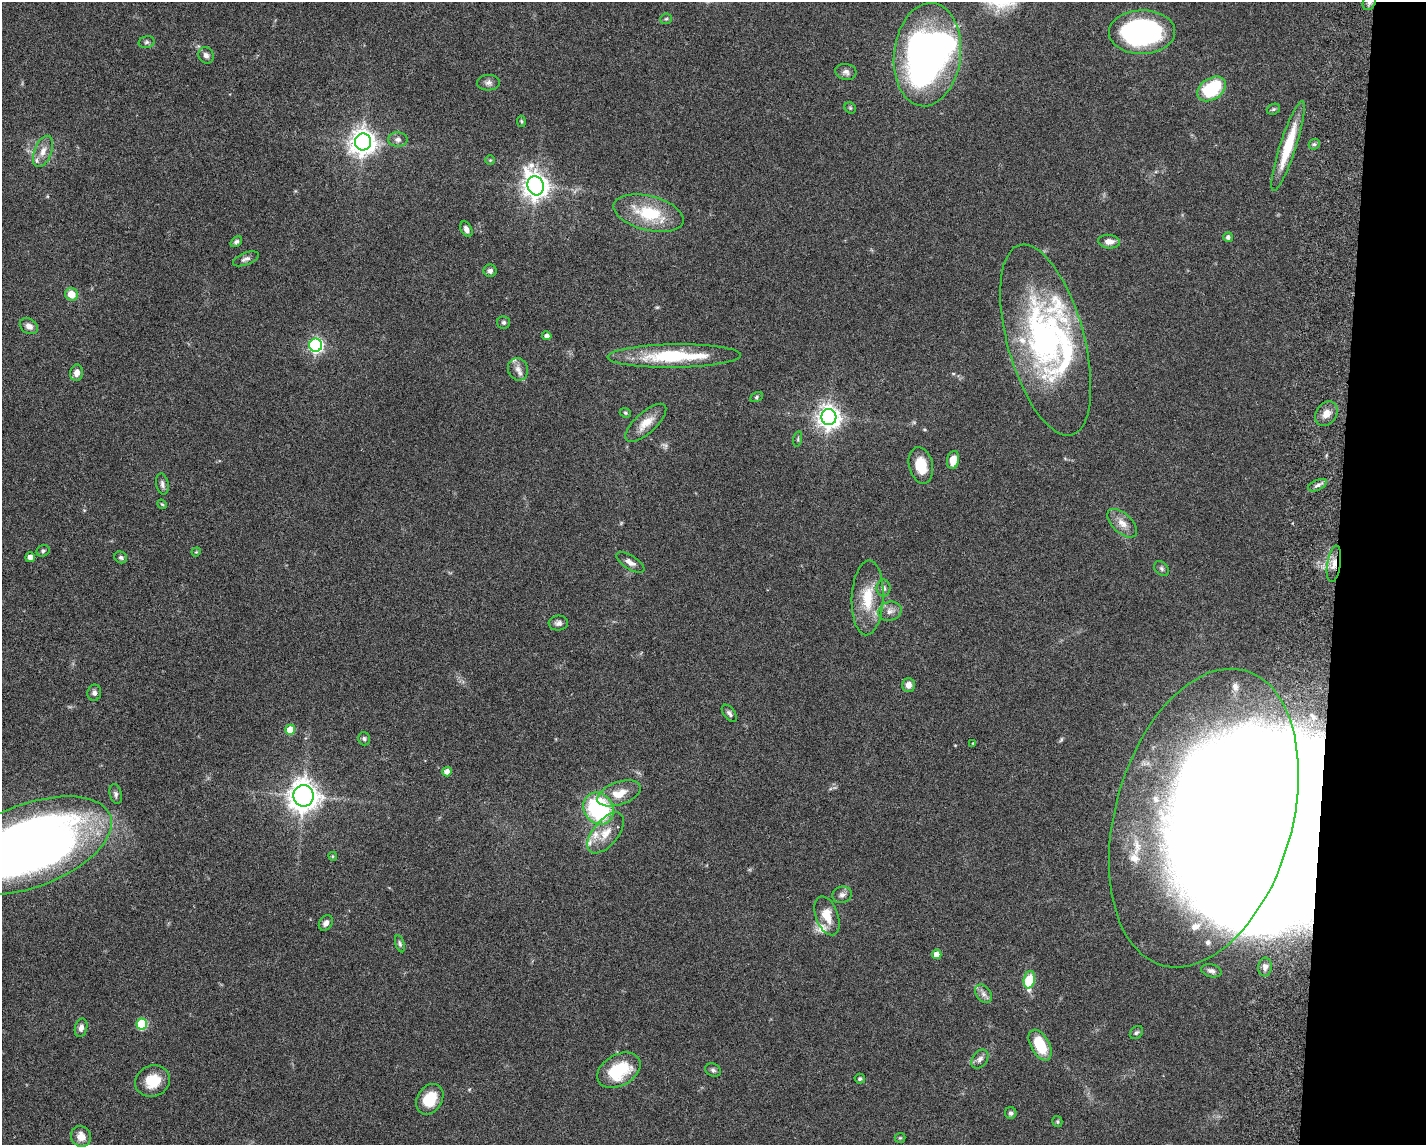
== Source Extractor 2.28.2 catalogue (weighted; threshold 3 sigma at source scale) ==
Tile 6 of 3 x 4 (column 3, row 2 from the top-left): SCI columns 3124-4547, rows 2297-3439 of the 4712 x 4595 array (HDU 1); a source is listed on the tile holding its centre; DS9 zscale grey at full resolution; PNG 1428 x 1147 px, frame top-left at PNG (2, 2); each listed source drawn as its Kron ellipse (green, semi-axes under 4 px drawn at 4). Shown black and unused: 6% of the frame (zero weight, under 3 of 6 exposures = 3% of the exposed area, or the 3 px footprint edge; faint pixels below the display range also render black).
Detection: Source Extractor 2.28.2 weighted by HDU 2 'WHT'; one run over the whole footprint, this tile lists its part. Background 0.0588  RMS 0.0038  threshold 0.0154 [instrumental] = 3 sigma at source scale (4.09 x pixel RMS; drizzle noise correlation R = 1.36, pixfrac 0.8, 0.05/0.05 arcsec/px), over >= 5 px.
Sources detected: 114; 6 inside a brighter object's white glare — neither listed nor drawn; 12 inside a brighter listed object's ellipse — not listed separately; the other 96 listed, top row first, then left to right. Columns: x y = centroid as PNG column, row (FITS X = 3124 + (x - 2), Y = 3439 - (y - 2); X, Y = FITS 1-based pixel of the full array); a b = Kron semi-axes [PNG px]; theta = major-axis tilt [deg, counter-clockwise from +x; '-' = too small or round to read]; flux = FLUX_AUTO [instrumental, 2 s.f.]
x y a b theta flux
1369 2 8 6 65 1.2
666 19 5 5 - 0.54
1142 32 33 22 1 66
147 42 8 6 15 0.89
206 55 8 7 - 1.4
927 55 52 33 83 130
846 72 11 8 -10 1.6
489 83 11 7 1 1.5
1211 89 16 10 33 20
850 108 6 5 - 0.55
1273 109 7 5 21 0.62
521 121 6 4 -83 0.45
398 139 10 7 -1 1.5
363 142 8 8 - 370
1314 144 6 5 - 0.71
1288 146 47 8 72 15
43 151 16 8 68 3.2
490 160 5 5 - 0.41
536 186 9 8 - 340
648 213 36 17 -14 18
466 229 8 5 -60 1.5
1228 237 5 5 - 1.2
236 242 6 4 38 0.78
1109 242 11 7 -4 2.4
246 259 14 6 21 1.3
490 271 6 6 - 1.2
71 294 6 6 - 5
504 322 6 6 - 0.82
29 326 10 7 -33 2.1
547 336 4 4 - 1.5
1046 340 98 38 -74 89
316 345 6 6 - 77
674 356 67 11 1 26
518 369 11 10 - 2.3
77 373 8 6 79 2.5
756 397 6 4 28 0.59
625 413 6 4 -22 0.48
1326 414 13 10 54 3.3
829 417 8 7 - 270
646 423 26 10 42 5.4
798 439 8 3 78 0.44
953 460 9 6 79 4.7
921 465 18 12 -77 8.3
162 484 10 6 -80 1.2
1317 485 10 5 25 1.2
162 504 5 4 - 0.42
1122 523 18 10 -43 3.5
43 551 6 5 - 0.73
196 552 5 3 - 0.31
30 557 5 5 - 2
121 557 6 5 - 0.96
630 562 16 6 -31 2.1
1334 564 18 6 81 3.7
1161 568 8 6 -47 0.85
883 588 8 7 - 1.4
868 598 37 16 87 12
890 611 12 9 17 2.1
558 623 10 7 4 1.5
909 685 7 6 - 2.1
94 693 8 7 - 1.2
729 713 10 5 -53 1
290 730 5 5 - 7.9
364 739 7 6 - 0.76
973 743 3 3 - 0.32
447 772 5 4 - 2.1
619 793 23 11 19 6.2
116 794 10 6 -77 1
303 796 11 10 - 430
599 808 17 14 -53 37
1204 818 153 88 74 770
606 833 24 12 51 6.1
30 845 85 41 21 390
333 856 4 3 - 0.38
842 895 10 8 17 1.5
827 916 20 11 -70 5.9
326 923 8 6 54 1.5
400 944 9 4 -74 0.72
937 954 4 4 - 3.1
1265 967 9 7 85 1.4
1211 971 10 6 -15 1.3
1029 980 9 5 79 15
983 994 10 7 -51 1.6
142 1024 5 5 - 19
81 1028 9 6 76 1.8
1136 1033 7 5 43 0.75
1040 1045 17 9 -61 12
980 1059 10 7 53 1.6
619 1070 23 15 29 18
713 1070 8 6 -26 0.86
860 1079 5 5 - 0.66
153 1081 18 15 22 8.8
430 1099 16 12 57 9.2
1011 1113 6 6 - 0.83
1057 1122 5 5 - 0.47
81 1136 10 9 - 3.2
900 1138 5 5 - 0.44
Overlapping masked pixels (flux is a lower limit): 1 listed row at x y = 1334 564
Isophote crosses this tile's border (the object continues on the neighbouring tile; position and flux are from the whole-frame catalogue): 2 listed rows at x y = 1369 2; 30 845